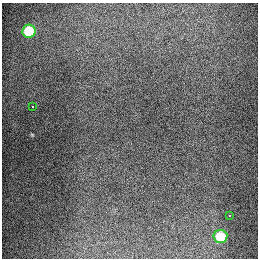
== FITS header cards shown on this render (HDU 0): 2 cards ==
NAXIS1  =                  256
NAXIS2  =                  256

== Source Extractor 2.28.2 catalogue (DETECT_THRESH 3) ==
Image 256 x 256 px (HDU 0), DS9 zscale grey, 1 PNG px = 1 image px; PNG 260 x 260 px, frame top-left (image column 1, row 256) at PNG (2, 3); each listed source drawn as its Kron ellipse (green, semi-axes under 4 px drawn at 4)
Background 1300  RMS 26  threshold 79.1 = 3 sigma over >= 5 px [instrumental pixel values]
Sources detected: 4; all 4 listed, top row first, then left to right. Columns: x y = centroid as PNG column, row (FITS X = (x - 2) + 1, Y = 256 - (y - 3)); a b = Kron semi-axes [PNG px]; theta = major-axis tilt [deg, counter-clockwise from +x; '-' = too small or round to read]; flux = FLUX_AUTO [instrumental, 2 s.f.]
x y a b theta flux
29 31 6 6 - 72000
33 106 3 2 - 10000
229 215 3 2 - 2600
220 236 7 6 - 57000